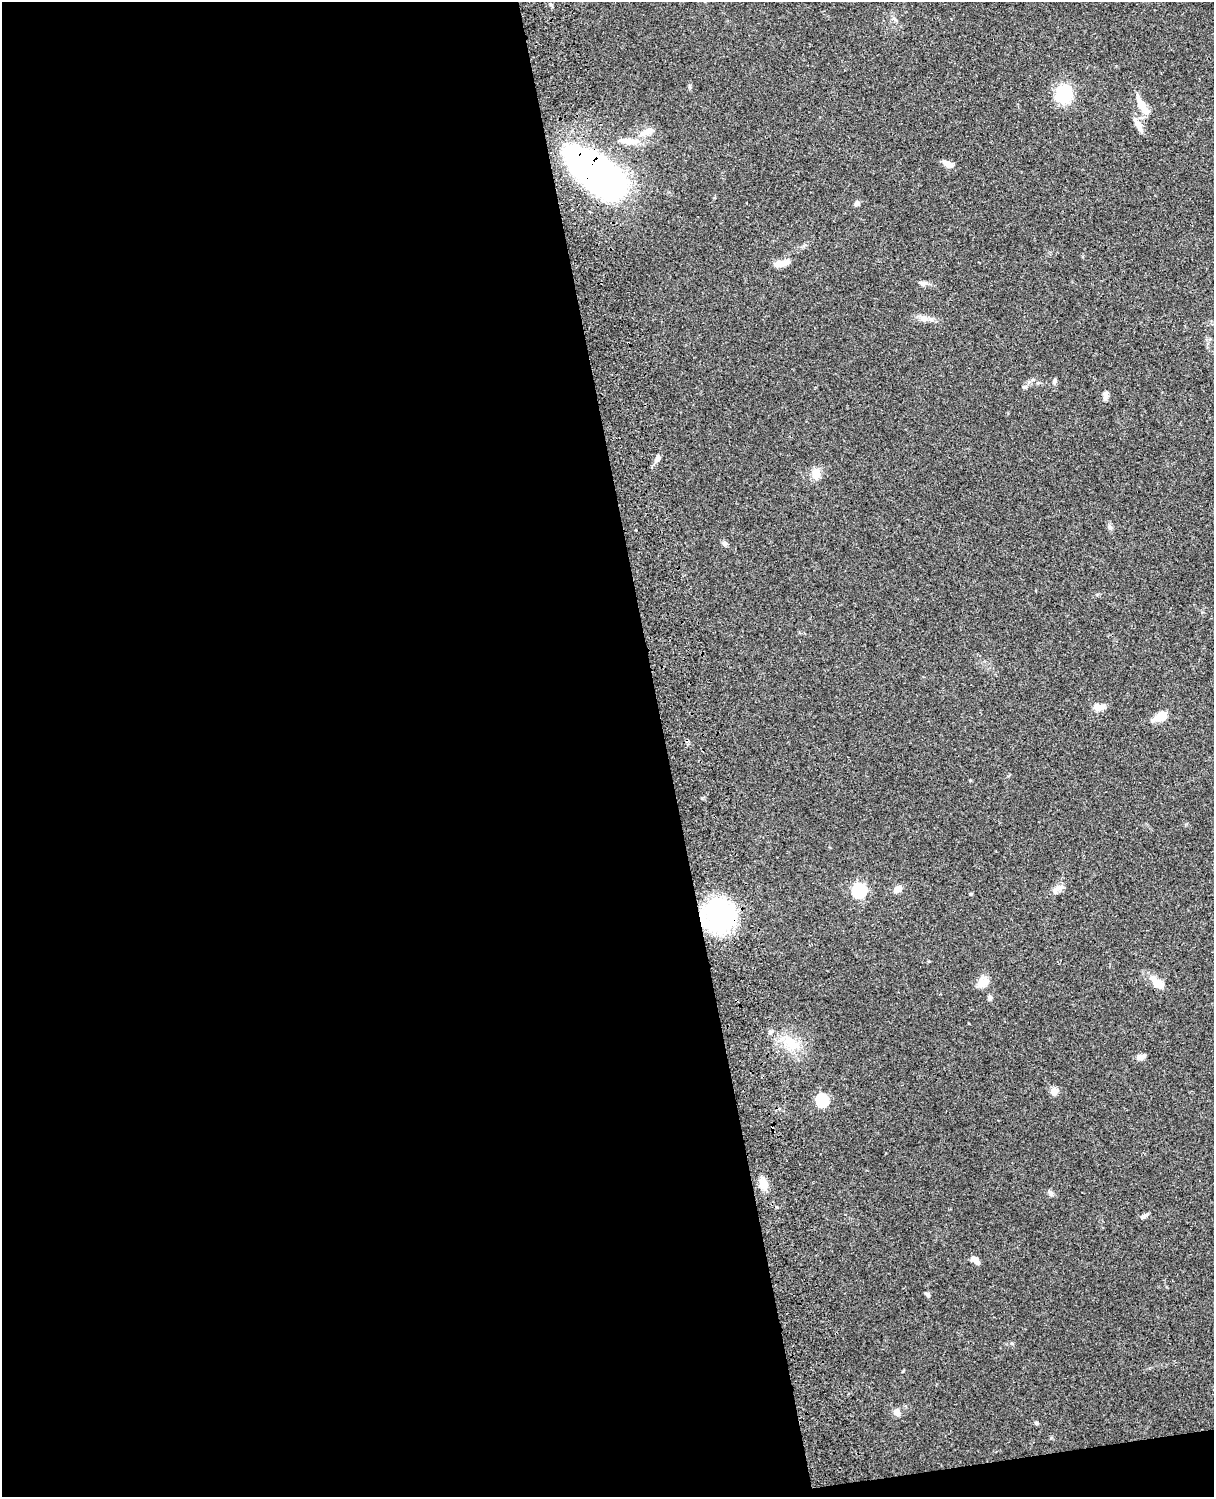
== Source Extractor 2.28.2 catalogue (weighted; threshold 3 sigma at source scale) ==
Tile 9 of 4 x 3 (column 1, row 3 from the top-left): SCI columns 119-1330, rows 165-1659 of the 5087 x 4928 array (HDU 1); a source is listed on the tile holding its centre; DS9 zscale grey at full resolution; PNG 1216 x 1499 px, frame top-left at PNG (2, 2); no overlay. Shown black and unused: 56% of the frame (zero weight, under 3 of 4 exposures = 6% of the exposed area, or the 3 px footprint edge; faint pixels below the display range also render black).
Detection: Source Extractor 2.28.2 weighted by HDU 2 'WHT'; one run over the whole footprint, this tile lists its part. Background 0.104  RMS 0.0065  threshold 0.0291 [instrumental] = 3 sigma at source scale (4.5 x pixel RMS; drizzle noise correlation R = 1.50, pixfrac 1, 0.05/0.05 arcsec/px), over >= 5 px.
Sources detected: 40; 3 inside a brighter listed object's ellipse — not listed separately; the other 37 listed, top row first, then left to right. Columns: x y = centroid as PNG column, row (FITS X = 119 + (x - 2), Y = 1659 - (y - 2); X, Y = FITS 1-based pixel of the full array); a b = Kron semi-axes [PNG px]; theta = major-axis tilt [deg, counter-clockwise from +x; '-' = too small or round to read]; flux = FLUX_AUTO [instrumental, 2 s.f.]
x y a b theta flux
1064 94 13 12 - 32
1141 105 17 8 -60 9.5
1138 125 21 6 -60 4.9
646 132 22 8 25 6
629 141 26 8 -6 7.4
948 164 11 7 -29 5.1
597 173 64 26 -37 230
856 203 6 5 - 2
780 264 15 9 5 5.4
923 284 9 6 19 1.9
924 318 10 8 -10 3
1054 381 7 5 83 1.2
1105 398 10 6 86 2.2
658 458 8 6 62 2.7
816 474 14 11 78 5.5
1110 527 9 5 -76 1.7
725 543 7 6 - 1.4
1098 707 14 8 -5 5.6
1160 717 19 9 26 7.7
1060 888 9 7 -15 2.9
898 889 12 7 35 3.6
859 890 7 6 - 100
718 915 18 17 - 150
983 982 16 10 32 6
1159 984 16 10 -20 6.4
990 998 7 5 -74 1.5
791 1043 28 13 -56 14
1140 1057 10 6 17 3.1
1054 1091 8 7 - 4.2
822 1100 6 6 - 60
763 1184 12 9 -70 7.3
1050 1192 8 6 -22 1.6
1144 1216 10 5 33 1.8
975 1260 11 6 -40 3.6
927 1294 7 4 -36 1.2
897 1412 9 7 -69 3.4
1036 1423 5 4 - 0.89
Overlapping masked pixels (flux is a lower limit): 2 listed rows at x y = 597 173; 718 915
Unlisted compact peaks at least as high as the median listed source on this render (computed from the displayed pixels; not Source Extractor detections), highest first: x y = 1024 387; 971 894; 903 1371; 690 86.